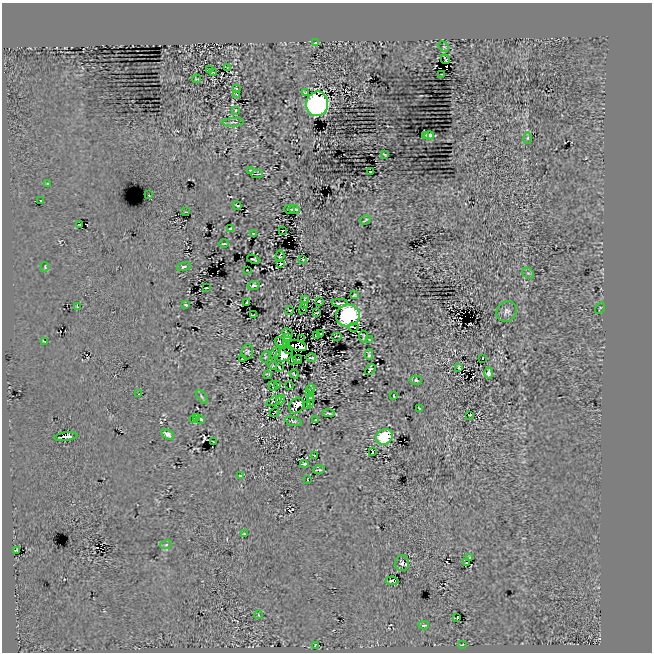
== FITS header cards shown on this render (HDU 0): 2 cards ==
NAXIS1  =                  650
NAXIS2  =                  650

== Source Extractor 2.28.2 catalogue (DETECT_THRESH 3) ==
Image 650 x 650 px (HDU 0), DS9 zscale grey, 1 PNG px = 1 image px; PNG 654 x 654 px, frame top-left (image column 1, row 650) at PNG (2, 3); each listed source drawn as its Kron ellipse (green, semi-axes under 4 px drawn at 4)
Background 1.35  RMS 27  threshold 79.8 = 3 sigma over >= 5 px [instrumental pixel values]
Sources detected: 138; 2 with non-positive FLUX_AUTO (blend fragments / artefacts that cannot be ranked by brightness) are neither listed nor drawn; the other 136 listed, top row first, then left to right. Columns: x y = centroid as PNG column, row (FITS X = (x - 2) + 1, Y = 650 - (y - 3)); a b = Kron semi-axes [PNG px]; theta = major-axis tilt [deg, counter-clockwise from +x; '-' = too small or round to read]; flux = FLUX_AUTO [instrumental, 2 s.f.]
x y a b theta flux
315 43 3 2 - 1100
444 47 6 4 -44 2200
445 59 5 2 - 1800
227 68 3 2 - 630
210 70 3 2 - 1100
213 72 3 2 - 1500
442 74 2 2 - 1400
196 79 4 2 - 1300
236 88 3 2 - 1200
305 93 3 2 - 3100
237 94 3 2 - 1100
317 104 12 11 - 770000
236 110 3 2 - 1300
233 122 11 3 1 2400
425 135 4 3 - 5100
429 135 5 4 - 5000
527 138 6 4 88 2200
385 154 3 2 - 1600
250 170 3 3 - 1700
370 172 3 2 - 1700
257 174 6 2 2 5500
47 183 3 2 - 1600
149 195 2 2 - 1400
41 201 3 3 - 4300
237 206 4 2 - 1800
294 209 5 2 - 3000
289 210 5 2 - 2400
186 212 3 2 - 1200
365 220 5 2 - 1900
80 225 3 2 - 1800
230 228 4 2 - 1800
283 230 3 3 - 3900
253 234 3 2 - 1200
224 244 4 2 - 2200
280 256 6 2 72 2400
253 259 6 3 -22 960
303 259 2 2 - 1500
281 264 3 3 - 2300
45 267 5 2 - 1700
184 267 7 4 15 3800
247 270 2 2 - 1600
528 273 6 5 - 2900
254 285 6 4 14 3900
206 288 3 2 - 1300
354 295 3 2 - 1700
305 299 3 2 - 1700
319 301 3 3 - 1900
247 302 3 2 - 1500
340 303 8 3 -1 7400
186 305 4 2 - 2200
305 305 4 2 - 850
77 307 3 2 - 1400
600 308 6 2 56 1000
303 309 4 2 - 450
290 310 3 2 - 1900
507 311 11 9 49 7700
316 313 4 2 - 1900
253 315 4 2 - 1300
348 315 12 11 - 330000
354 327 5 2 - 880
287 333 6 2 -31 810
321 334 4 2 - 3000
316 335 3 2 - 1500
337 336 5 2 - 640
363 336 6 2 -84 1500
287 338 4 2 - 2000
301 339 3 2 - 1400
369 339 3 2 - 1300
44 341 3 2 - 1400
280 342 6 3 -32 1900
287 343 3 2 - 950
298 346 9 5 -18 110000
288 349 3 2 - 6100
247 352 7 6 - 3600
275 353 7 3 53 3400
284 354 9 6 24 21000
369 355 5 2 - 2200
265 357 6 3 71 1900
242 358 3 2 - 1300
311 358 5 2 - 2000
483 358 3 2 - 1000
298 359 4 2 - 2200
292 360 3 2 - 1200
273 366 4 3 - 1400
279 367 4 2 - 1900
459 368 3 2 - 2900
370 370 6 3 43 300
489 373 5 4 - 6700
267 374 4 2 - 2100
294 374 5 2 - 1500
416 380 6 4 -1 4000
278 385 3 2 - 1600
290 385 4 2 - 1700
273 386 5 2 - 1800
311 388 4 2 - 2400
309 393 3 2 - 1200
139 394 3 2 - 1700
394 396 3 2 - 1300
202 397 7 3 -55 2500
310 398 3 3 - 1700
281 400 5 3 - 1800
274 401 8 4 25 2800
311 404 4 2 - 1100
307 405 3 2 - 840
296 406 8 7 - 18000
419 408 3 2 - 1400
274 412 5 2 - 1200
328 413 6 2 -6 2300
470 415 3 2 - 1100
197 417 4 3 - 600
193 419 3 2 - 1000
201 419 4 3 - 2800
316 419 2 2 - 1700
293 421 8 4 -14 2700
167 434 7 4 -31 9400
66 437 11 3 8 10000
384 437 9 7 36 100000
214 441 3 2 - 1100
373 451 4 3 - 11000
314 456 3 2 - 1500
304 464 4 3 - 2700
319 470 6 2 7 2100
241 475 4 3 - 5400
307 480 3 2 - 1000
244 534 4 3 - 2600
166 545 6 3 19 2600
16 550 3 2 - 1600
469 558 4 3 - 2400
402 563 8 7 - 7200
466 563 2 2 - 1200
392 581 6 3 -8 2400
258 615 4 3 - 1200
457 618 3 2 - 1400
424 625 5 3 - 2800
315 645 3 2 - 1400
462 645 3 2 - 1100
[2 non-positive-flux detections neither listed nor drawn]